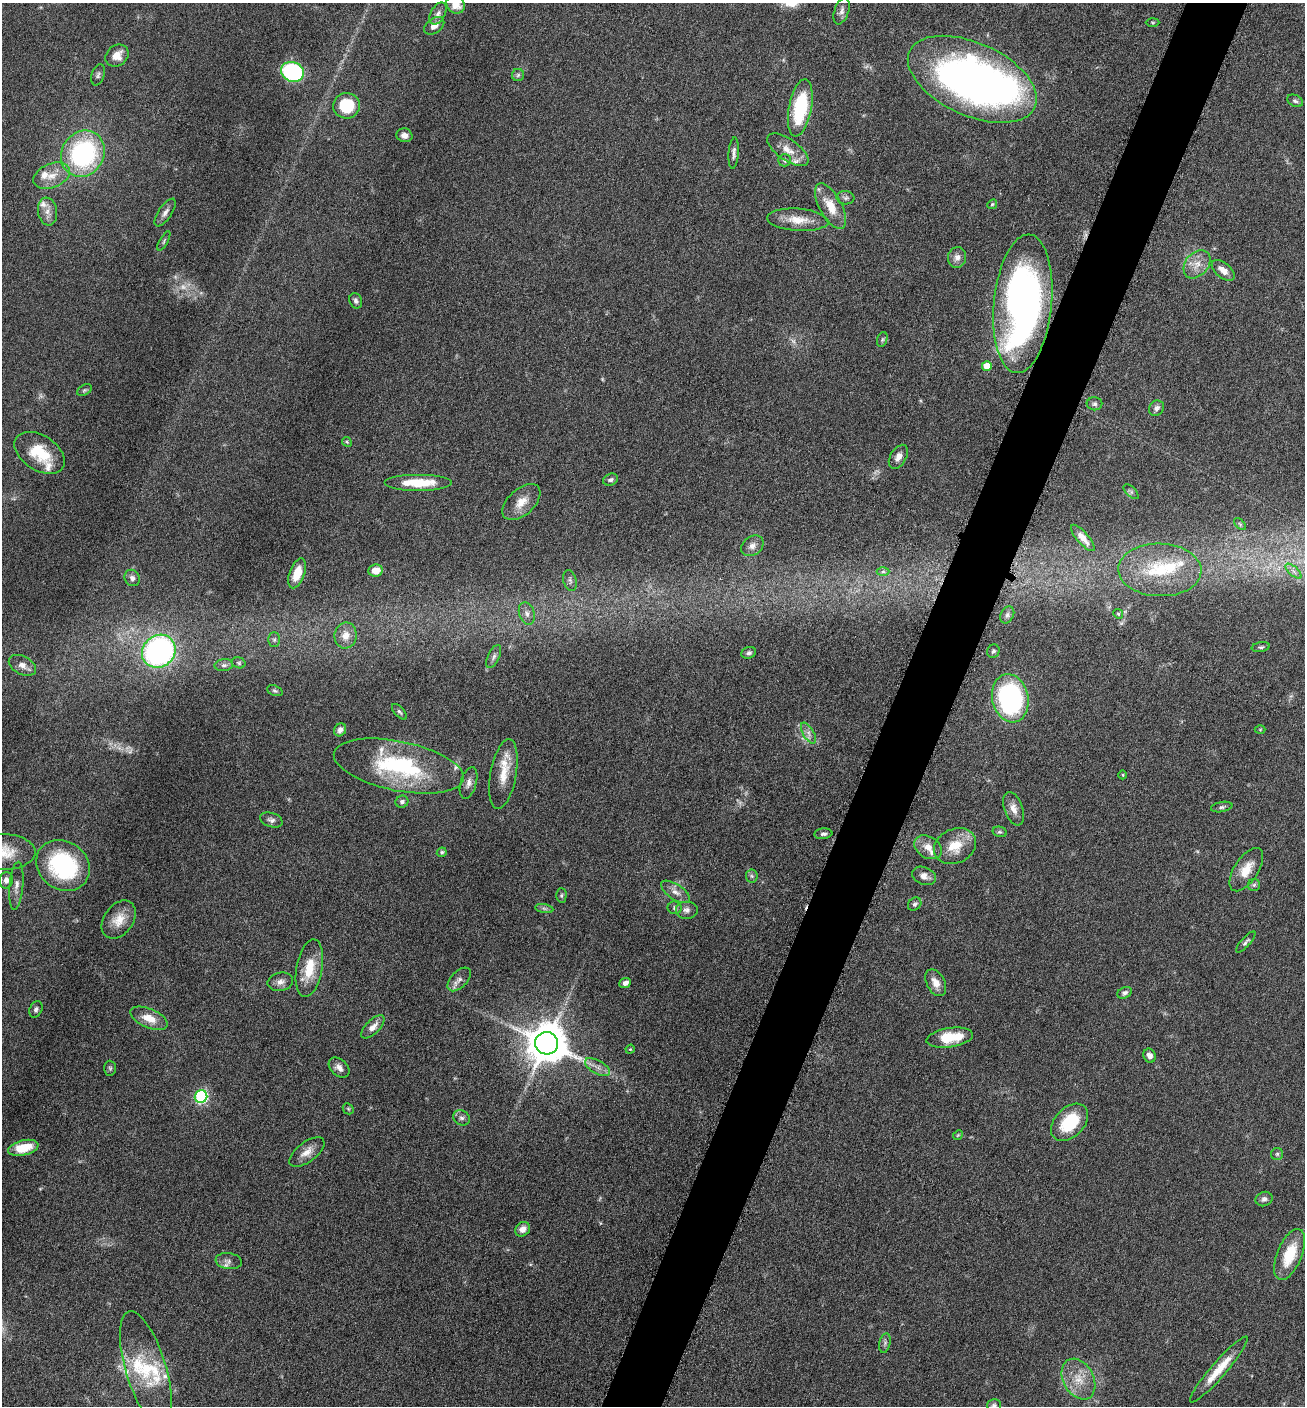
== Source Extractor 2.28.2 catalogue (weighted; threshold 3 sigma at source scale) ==
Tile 10 of 4 x 4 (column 2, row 3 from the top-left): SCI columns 1589-2891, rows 1410-2813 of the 5650 x 5633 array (HDU 1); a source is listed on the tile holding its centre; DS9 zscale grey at full resolution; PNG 1307 x 1408 px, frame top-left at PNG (2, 3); each listed source drawn as its Kron ellipse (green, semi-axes under 4 px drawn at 4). Shown black and unused: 5% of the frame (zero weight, under 6 of 12 exposures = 1% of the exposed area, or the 3 px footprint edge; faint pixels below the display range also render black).
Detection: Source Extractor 2.28.2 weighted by HDU 2 'WHT'; one run over the whole footprint, this tile lists its part. Background 0.088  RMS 0.0039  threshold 0.0158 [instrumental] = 3 sigma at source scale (4.09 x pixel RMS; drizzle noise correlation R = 1.36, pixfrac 0.8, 0.05/0.05 arcsec/px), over >= 5 px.
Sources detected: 155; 5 too faint to see at this stretch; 1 inside a brighter object's white glare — neither listed nor drawn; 15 inside a brighter listed object's ellipse — not listed separately; the other 134 listed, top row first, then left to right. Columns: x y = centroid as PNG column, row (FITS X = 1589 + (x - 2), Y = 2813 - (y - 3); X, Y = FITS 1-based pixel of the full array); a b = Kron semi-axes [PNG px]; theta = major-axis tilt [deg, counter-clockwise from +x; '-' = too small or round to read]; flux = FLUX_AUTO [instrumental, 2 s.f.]
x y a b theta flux
456 4 9 8 - 4.7
842 11 14 7 71 1.7
438 14 12 7 61 1.7
1153 22 7 3 0 0.38
434 26 11 7 36 2.7
117 56 12 10 39 4
292 72 12 9 -23 49
98 75 11 6 72 1
518 75 6 6 - 0.74
972 79 69 36 -24 190
1295 101 8 5 -26 0.91
347 106 13 13 - 13
800 108 29 11 79 27
404 135 8 6 -14 1.8
788 150 24 10 -35 4.8
734 153 15 5 86 1.5
83 154 24 21 58 54
785 160 6 6 - 0.91
52 176 19 12 22 5.1
845 198 9 6 -5 1.1
992 204 5 4 - 0.47
831 206 25 11 -62 8
48 211 14 9 -81 2.6
165 213 16 6 55 1.9
798 220 31 11 -4 6.8
164 241 11 3 61 0.66
957 257 10 9 - 2.2
1197 264 16 11 50 4.4
1223 270 13 7 -39 2.9
356 301 8 6 -69 1.1
1023 304 69 29 85 160
882 339 8 5 71 0.73
987 366 5 5 - 4.6
84 390 8 5 27 0.67
1094 404 8 6 1 0.99
1156 408 8 7 - 1.3
347 442 5 4 - 0.46
40 453 28 17 -33 13
898 457 13 8 58 2.4
611 480 8 5 21 0.94
418 483 34 8 0 12
1131 492 9 5 -45 0.8
521 502 23 13 43 5.3
1240 524 7 4 -45 0.57
1083 538 17 6 -49 2.8
752 546 12 9 36 2.2
376 570 7 6 - 3.9
1160 570 41 26 -2 22
1293 571 10 4 -42 1.3
883 572 6 4 0 0.69
297 573 15 7 71 5.3
132 578 8 7 - 1.5
570 580 11 6 -75 1.3
527 613 11 7 -73 1.9
1118 614 5 4 - 0.42
1007 615 9 6 63 1.2
346 635 13 11 81 3.7
274 640 7 6 - 0.77
1261 647 9 4 9 0.72
159 651 17 15 41 97
993 651 7 6 - 0.79
749 653 7 5 20 0.97
494 657 12 5 65 1.2
239 663 7 5 -17 0.59
22 665 14 9 -28 2.7
224 665 9 6 9 1.2
275 691 8 5 -22 0.66
1010 698 24 18 -77 57
399 712 10 5 -48 0.78
340 730 7 6 - 1.4
1260 730 5 3 - 0.35
808 733 12 5 -60 1.7
399 766 66 24 -11 39
503 774 35 13 80 8.1
1123 775 4 3 - 0.3
469 783 16 8 75 2.2
402 802 6 6 - 0.93
1222 807 11 5 11 0.97
1013 809 17 9 -69 3.1
271 820 11 7 -18 1.4
1000 832 7 5 -14 0.68
823 834 9 5 6 1
955 846 22 17 26 8.8
928 847 15 10 -31 3.6
3 852 32 18 0 10
442 852 5 4 - 0.63
63 865 28 24 -36 39
1246 870 24 12 57 6.6
752 876 6 6 - 0.77
924 876 12 8 -23 2.4
6 880 8 7 - 2.1
1254 885 6 6 - 0.74
16 886 24 7 85 2.7
676 892 16 8 -34 2.6
561 895 7 5 89 0.56
915 904 7 6 - 0.98
675 908 7 6 - 0.95
544 909 9 4 -9 0.85
686 910 11 9 0 1.8
119 920 21 14 54 5.6
1246 942 13 4 48 1
309 968 29 13 80 10
459 979 14 8 45 2
280 982 13 9 12 2.2
625 983 6 5 - 1.5
936 983 14 9 -62 3.6
1125 993 7 5 25 0.99
36 1009 8 6 67 1.1
149 1018 20 9 -23 5.5
373 1027 15 7 45 2.7
950 1038 23 9 9 12
546 1043 11 11 - 1300
630 1049 5 4 - 0.39
1150 1056 7 6 - 2
339 1067 12 8 -42 2.3
597 1067 14 6 -29 2.3
110 1068 7 6 - 0.72
201 1097 6 6 - 55
348 1109 6 5 - 0.47
461 1118 9 7 -31 1.3
1070 1122 22 14 45 16
958 1135 5 4 - 0.39
23 1148 15 7 13 8.7
307 1152 21 10 37 3.7
1277 1154 6 6 - 0.69
1264 1199 9 7 22 1.2
523 1229 8 6 43 2.6
1290 1254 27 12 67 12
229 1261 13 8 -8 1.6
885 1343 10 5 76 1
146 1369 59 20 -73 19
1219 1370 43 7 49 8.5
1078 1379 22 15 -62 7.8
994 1405 7 6 - 0.87
Overlapping masked pixels (flux is a lower limit): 1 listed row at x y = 1023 304
Isophote crosses this tile's border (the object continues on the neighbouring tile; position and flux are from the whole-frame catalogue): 3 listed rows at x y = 456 4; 3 852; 994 1405